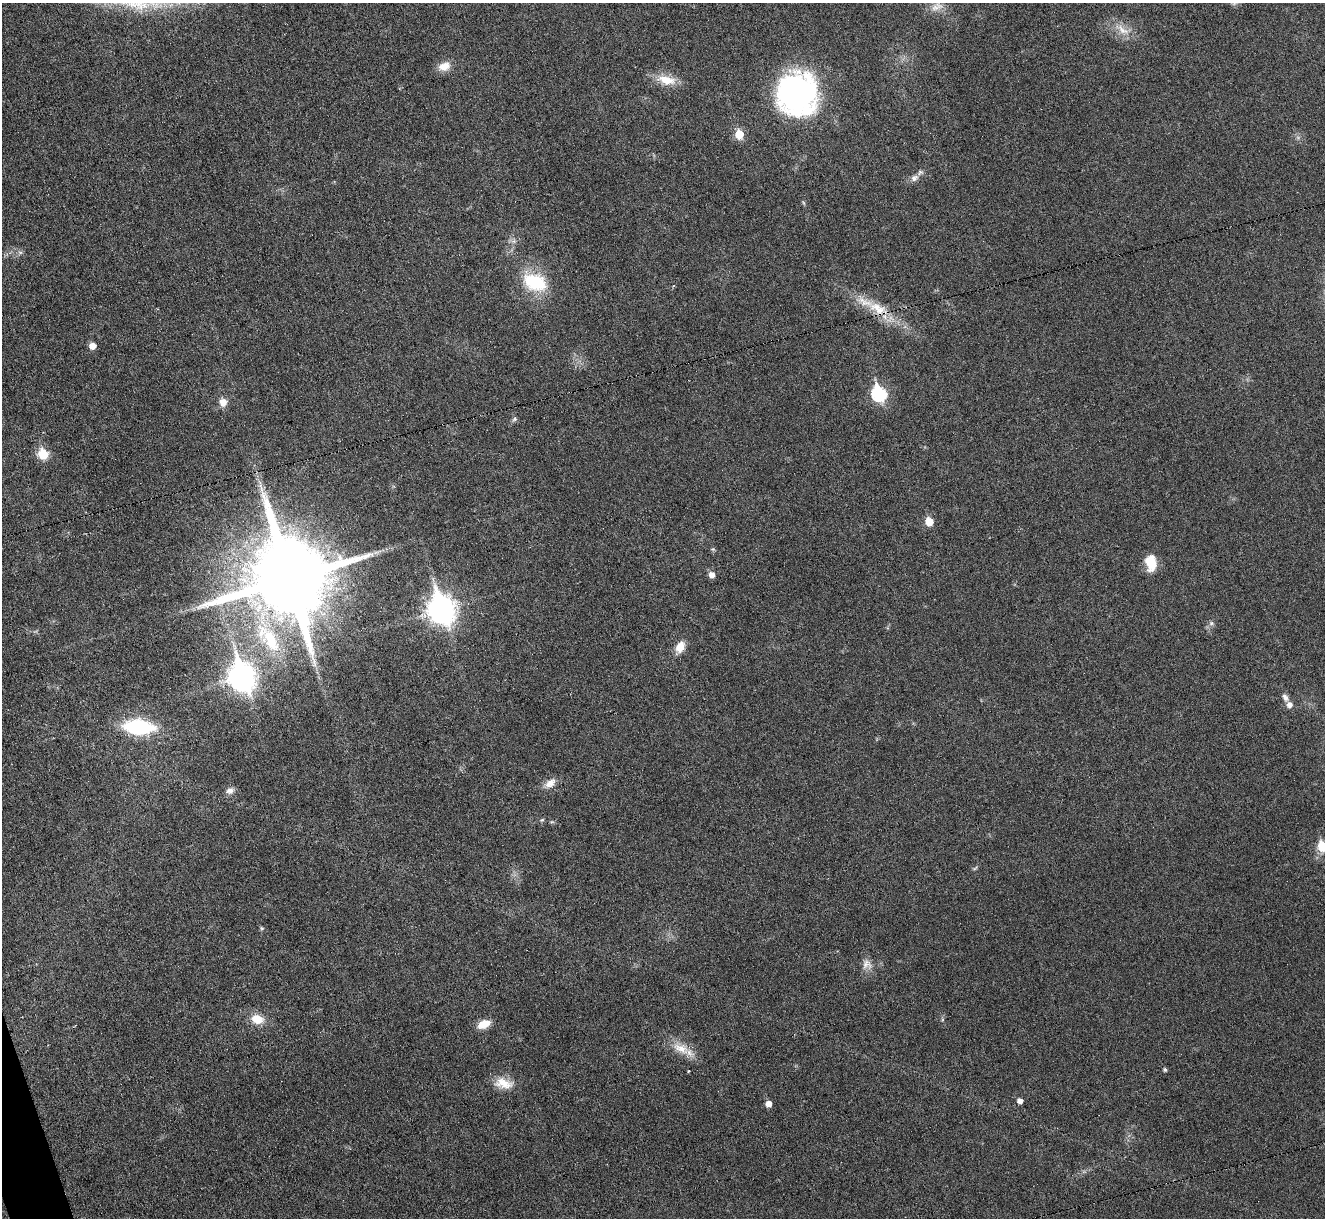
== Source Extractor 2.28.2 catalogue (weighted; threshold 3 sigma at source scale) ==
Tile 7 of 4 x 4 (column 3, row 2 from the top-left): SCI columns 2646-3968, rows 2576-3791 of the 5292 x 5276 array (HDU 1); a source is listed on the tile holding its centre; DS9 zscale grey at full resolution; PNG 1327 x 1220 px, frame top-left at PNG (2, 3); no overlay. Shown black and unused: <1% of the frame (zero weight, under 3 of 6 exposures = <1% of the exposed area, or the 3 px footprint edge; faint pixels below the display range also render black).
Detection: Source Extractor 2.28.2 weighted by HDU 2 'WHT'; one run over the whole footprint, this tile lists its part. Background 0.0461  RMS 0.0041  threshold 0.0168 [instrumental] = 3 sigma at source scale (4.09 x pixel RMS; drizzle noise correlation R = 1.36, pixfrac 0.8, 0.05/0.05 arcsec/px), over >= 5 px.
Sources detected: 48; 2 too faint to see at this stretch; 1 long thin detection or spike segment (spike, bleed or trail) — not listed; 1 inside a brighter listed object's ellipse — not listed separately; the other 44 listed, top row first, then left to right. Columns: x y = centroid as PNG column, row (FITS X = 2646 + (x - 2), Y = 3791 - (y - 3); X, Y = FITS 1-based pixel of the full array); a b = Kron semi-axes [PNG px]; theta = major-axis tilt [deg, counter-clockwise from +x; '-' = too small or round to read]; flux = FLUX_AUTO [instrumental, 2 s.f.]
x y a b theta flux
937 7 20 11 23 4.1
1122 30 26 10 -34 5.9
444 66 17 11 20 4.4
666 80 28 13 -11 7.5
797 94 39 36 80 100
739 134 6 5 - 12
914 178 11 8 28 2
20 252 7 4 0 0.81
535 282 31 20 -25 21
878 309 35 16 -25 13
92 346 6 5 - 3.7
879 394 8 7 - 59
223 402 8 8 - 3.8
514 419 8 5 52 0.87
43 454 6 6 - 19
929 522 6 5 - 9.2
713 549 6 5 - 0.56
1151 563 19 12 -82 8.1
711 575 6 5 - 3
289 579 23 22 - 6400
441 610 12 9 -71 410
1211 623 8 6 1 1.1
271 640 39 18 -62 23
680 647 15 10 62 4.9
242 677 12 9 -68 360
1285 697 10 7 -60 1.8
1289 705 7 6 - 2.1
139 727 25 11 -5 42
550 783 18 10 36 3.6
230 790 11 8 18 2
542 820 6 4 41 0.54
551 822 6 4 10 0.55
1322 846 6 5 - 19
975 868 7 4 37 0.57
262 928 6 5 - 0.59
867 964 16 12 -41 3.5
257 1019 16 11 -15 6.1
484 1024 14 9 24 5.5
681 1048 28 13 -26 7.5
1165 1069 4 4 - 0.8
688 1071 3 3 - 0.35
503 1083 25 13 -11 6.8
1020 1101 5 5 - 2.4
768 1104 5 5 - 3.4
Overlapping masked pixels (flux is a lower limit): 2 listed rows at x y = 878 309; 289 579
Isophote crosses this tile's border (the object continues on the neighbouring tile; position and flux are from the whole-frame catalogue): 1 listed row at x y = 1322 846